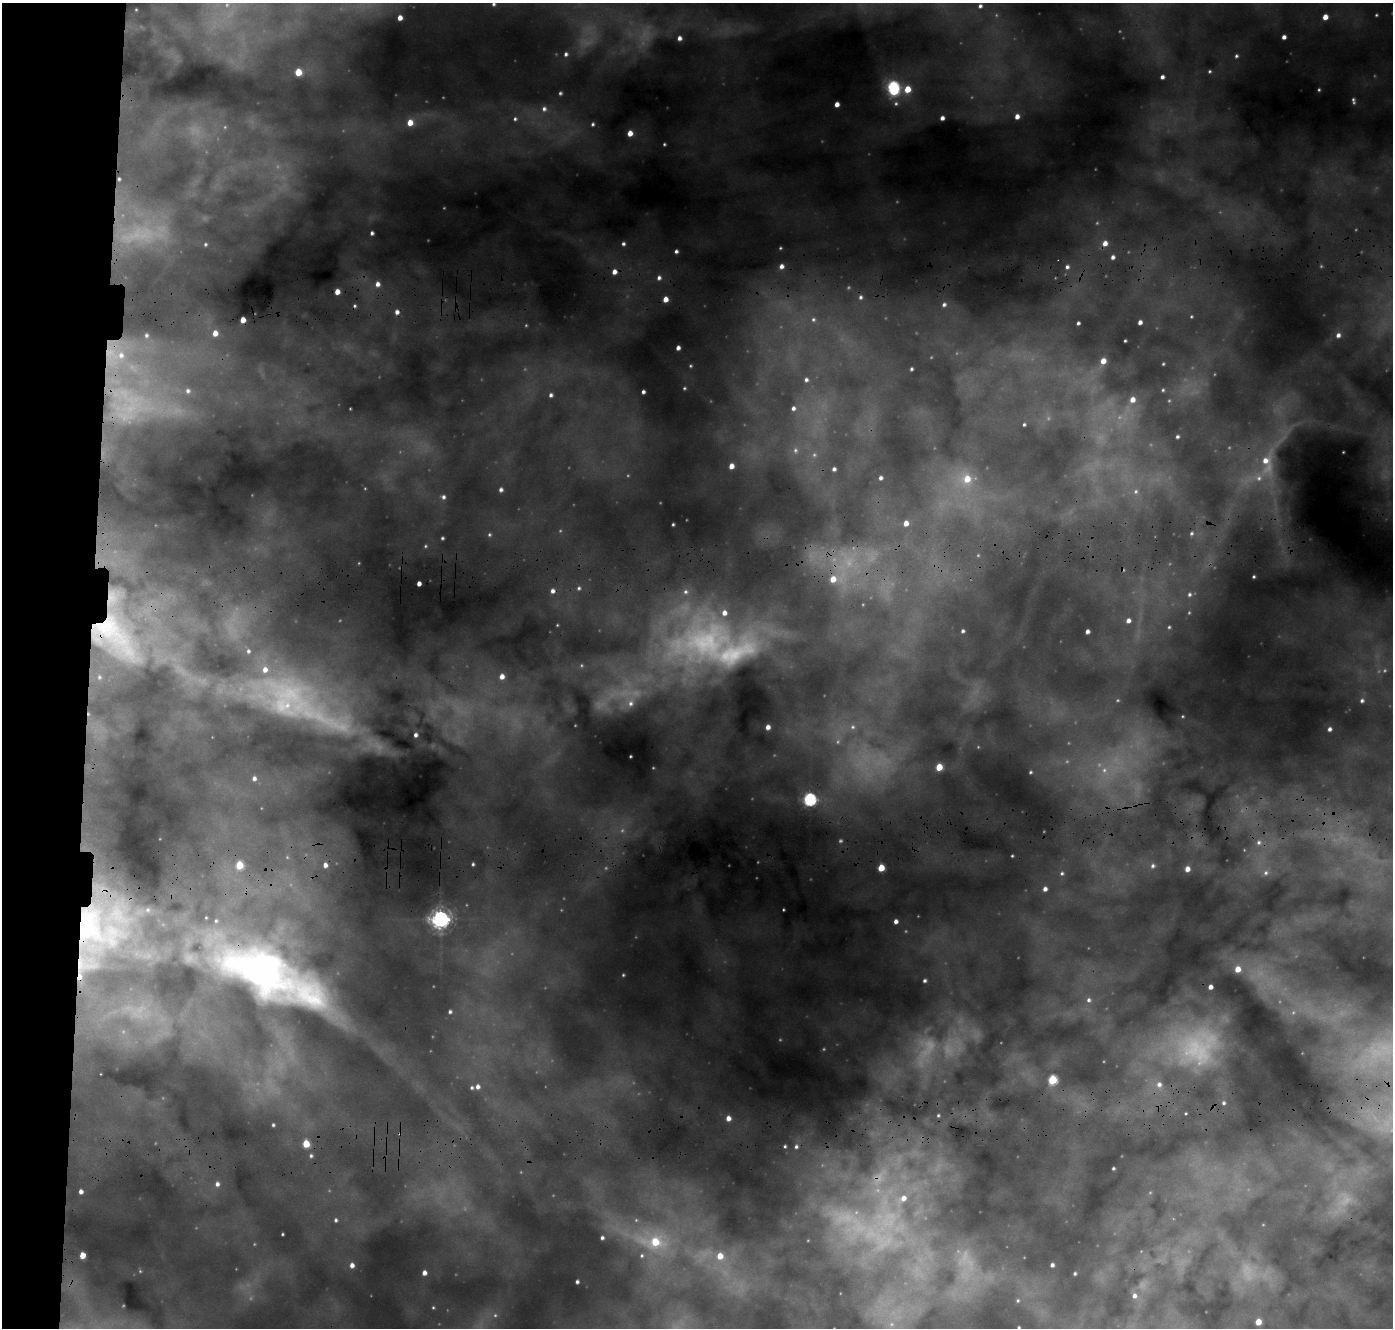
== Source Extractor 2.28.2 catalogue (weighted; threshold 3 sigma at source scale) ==
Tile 4 of 3 x 3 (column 1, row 2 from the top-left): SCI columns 34-1424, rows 1888-3213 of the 4231 x 5099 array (HDU 1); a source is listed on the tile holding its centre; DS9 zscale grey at full resolution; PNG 1395 x 1330 px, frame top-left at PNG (2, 3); no overlay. Shown black and unused: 7% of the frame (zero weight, under 3 of 4 exposures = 24% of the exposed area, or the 3 px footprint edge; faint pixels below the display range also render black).
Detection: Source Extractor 2.28.2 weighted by HDU 2 'WHT'; one run over the whole footprint, this tile lists its part. Background 0.395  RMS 0.043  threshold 0.192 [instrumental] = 3 sigma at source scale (4.5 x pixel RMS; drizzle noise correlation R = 1.50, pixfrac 1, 0.05/0.05 arcsec/px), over >= 5 px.
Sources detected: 224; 47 too faint to see at this stretch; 1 cosmic-ray / hot-pixel residue — not listed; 18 inside a brighter listed object's ellipse — not listed separately; the other 158 listed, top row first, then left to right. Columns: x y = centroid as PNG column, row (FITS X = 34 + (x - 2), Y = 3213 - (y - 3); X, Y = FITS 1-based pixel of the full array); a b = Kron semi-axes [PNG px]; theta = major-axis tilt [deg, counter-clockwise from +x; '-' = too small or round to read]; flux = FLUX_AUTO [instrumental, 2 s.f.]
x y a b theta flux
493 4 5 5 - 9.9
980 6 5 4 - 11
1376 15 3 3 - 4.3
1325 17 5 4 - 40
400 18 4 4 - 30
1284 37 4 4 - 18
679 38 5 5 - 20
566 54 5 4 - 11
1236 56 5 4 - 8.2
1209 71 4 4 - 6.4
298 72 5 5 - 100
1162 77 4 4 - 15
893 88 9 6 -77 650
907 89 7 6 - 84
560 93 4 4 - 7
1353 99 7 5 -45 8.3
837 104 4 4 - 27
544 109 7 7 - 20
1017 116 5 5 - 27
942 118 4 4 - 18
515 119 7 6 - 13
410 123 6 5 - 58
593 124 6 5 - 10
630 133 5 5 - 43
664 144 3 3 - 5.2
119 179 5 5 - 9.4
372 233 4 4 - 11
1105 243 6 6 - 33
205 244 5 5 - 7.3
623 244 5 5 - 11
780 248 4 3 - 5.2
676 251 4 4 - 11
1113 257 5 5 - 16
781 266 6 6 - 25
1067 267 6 6 - 14
614 272 6 6 - 31
659 278 6 6 - 17
377 284 6 6 - 27
337 292 5 4 - 39
860 297 6 5 - 11
665 299 5 5 - 38
944 305 6 5 - 12
397 312 6 5 - 22
813 319 7 7 - 15
243 320 4 4 - 43
1140 322 4 4 - 20
1078 323 4 3 - 9.7
215 333 6 6 - 41
146 335 9 7 86 20
1338 335 6 5 - 19
1125 341 3 3 - 5.4
678 348 4 4 - 18
1103 361 6 6 - 42
1163 364 3 3 - 4.4
911 369 3 3 - 6.7
806 380 5 5 - 13
684 388 3 3 - 4.8
1163 390 4 4 - 5.7
643 392 4 3 - 13
551 395 4 4 - 12
1132 400 7 7 - 37
129 404 80 63 -18 1300
793 408 5 5 - 14
1024 424 3 3 - 6.2
1177 437 4 4 - 9.1
795 450 7 7 - 14
1265 461 10 9 - 48
731 466 5 4 - 38
834 469 4 4 - 13
881 478 4 4 - 13
1259 478 8 8 - 21
967 479 12 11 - 110
501 490 4 4 - 13
1136 491 8 8 - 20
443 497 6 5 - 13
906 523 6 5 - 35
673 524 3 3 - 5.5
1191 533 5 5 - 7.9
489 535 5 5 - 7.3
442 538 4 3 - 6.5
425 546 5 4 - 5.6
1254 577 3 3 - 6.7
833 579 7 7 - 63
419 583 4 4 - 23
579 588 6 5 - 9.8
553 591 6 5 - 20
1189 594 6 5 - 10
1128 621 5 5 - 21
1169 627 4 4 - 6.2
963 631 4 4 - 9.3
1087 631 4 4 - 16
116 638 96 47 -43 1100
705 642 112 70 13 1600
502 676 6 6 - 34
1362 701 5 5 - 10
297 702 142 50 -25 1400
768 727 4 4 - 25
853 727 8 7 - 17
1330 729 4 4 - 14
630 756 3 2 - 3.9
939 767 5 5 - 92
1104 770 10 8 86 34
1031 772 3 3 - 5.4
254 778 5 5 - 14
809 799 6 6 - 730
1259 842 7 6 - 15
1012 856 3 2 - 4.4
473 864 4 4 - 7.1
239 865 5 5 - 140
325 865 6 5 - 25
1153 866 6 6 - 12
881 868 5 5 - 100
1187 869 5 4 - 34
1062 873 5 5 - 8.1
1266 873 7 7 - 14
1045 889 5 4 - 19
783 910 3 2 - 4
440 919 7 7 - 2000
896 921 4 4 - 20
97 930 78 59 -39 1200
1238 969 6 6 - 48
261 971 115 54 -24 1900
623 975 3 3 - 4.7
925 981 4 3 - 9
1210 987 4 4 - 22
1088 1000 7 6 - 15
450 1012 4 3 - 9.4
1052 1080 5 5 - 240
1159 1084 8 8 - 26
478 1087 6 6 - 20
1224 1103 4 4 - 7.9
938 1115 4 3 - 6.2
728 1118 6 6 - 35
273 1125 5 5 - 8.7
306 1144 5 4 - 130
785 1146 4 4 - 7.7
796 1147 5 5 - 11
311 1156 5 4 - 9.1
1113 1168 3 3 - 6
217 1184 6 6 - 18
81 1191 4 4 - 18
903 1198 9 7 42 40
336 1220 4 4 - 9.1
282 1234 3 2 - 4.4
602 1238 4 3 - 11
654 1242 32 16 -6 290
82 1255 5 4 - 65
720 1256 6 6 - 64
352 1265 5 5 - 24
1052 1265 4 4 - 14
424 1273 4 4 - 23
1075 1274 3 3 - 7.1
577 1282 3 3 - 10
1134 1296 7 7 - 18
1018 1300 6 6 - 9
433 1307 4 3 - 4.2
1258 1322 5 4 - 56
1019 1327 3 3 - 6.2
Overlapping masked pixels (flux is a lower limit): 5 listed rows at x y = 119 179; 129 404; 116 638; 97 930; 261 971
Isophote crosses this tile's border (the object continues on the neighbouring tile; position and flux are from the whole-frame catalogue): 2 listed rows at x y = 493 4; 1019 1327